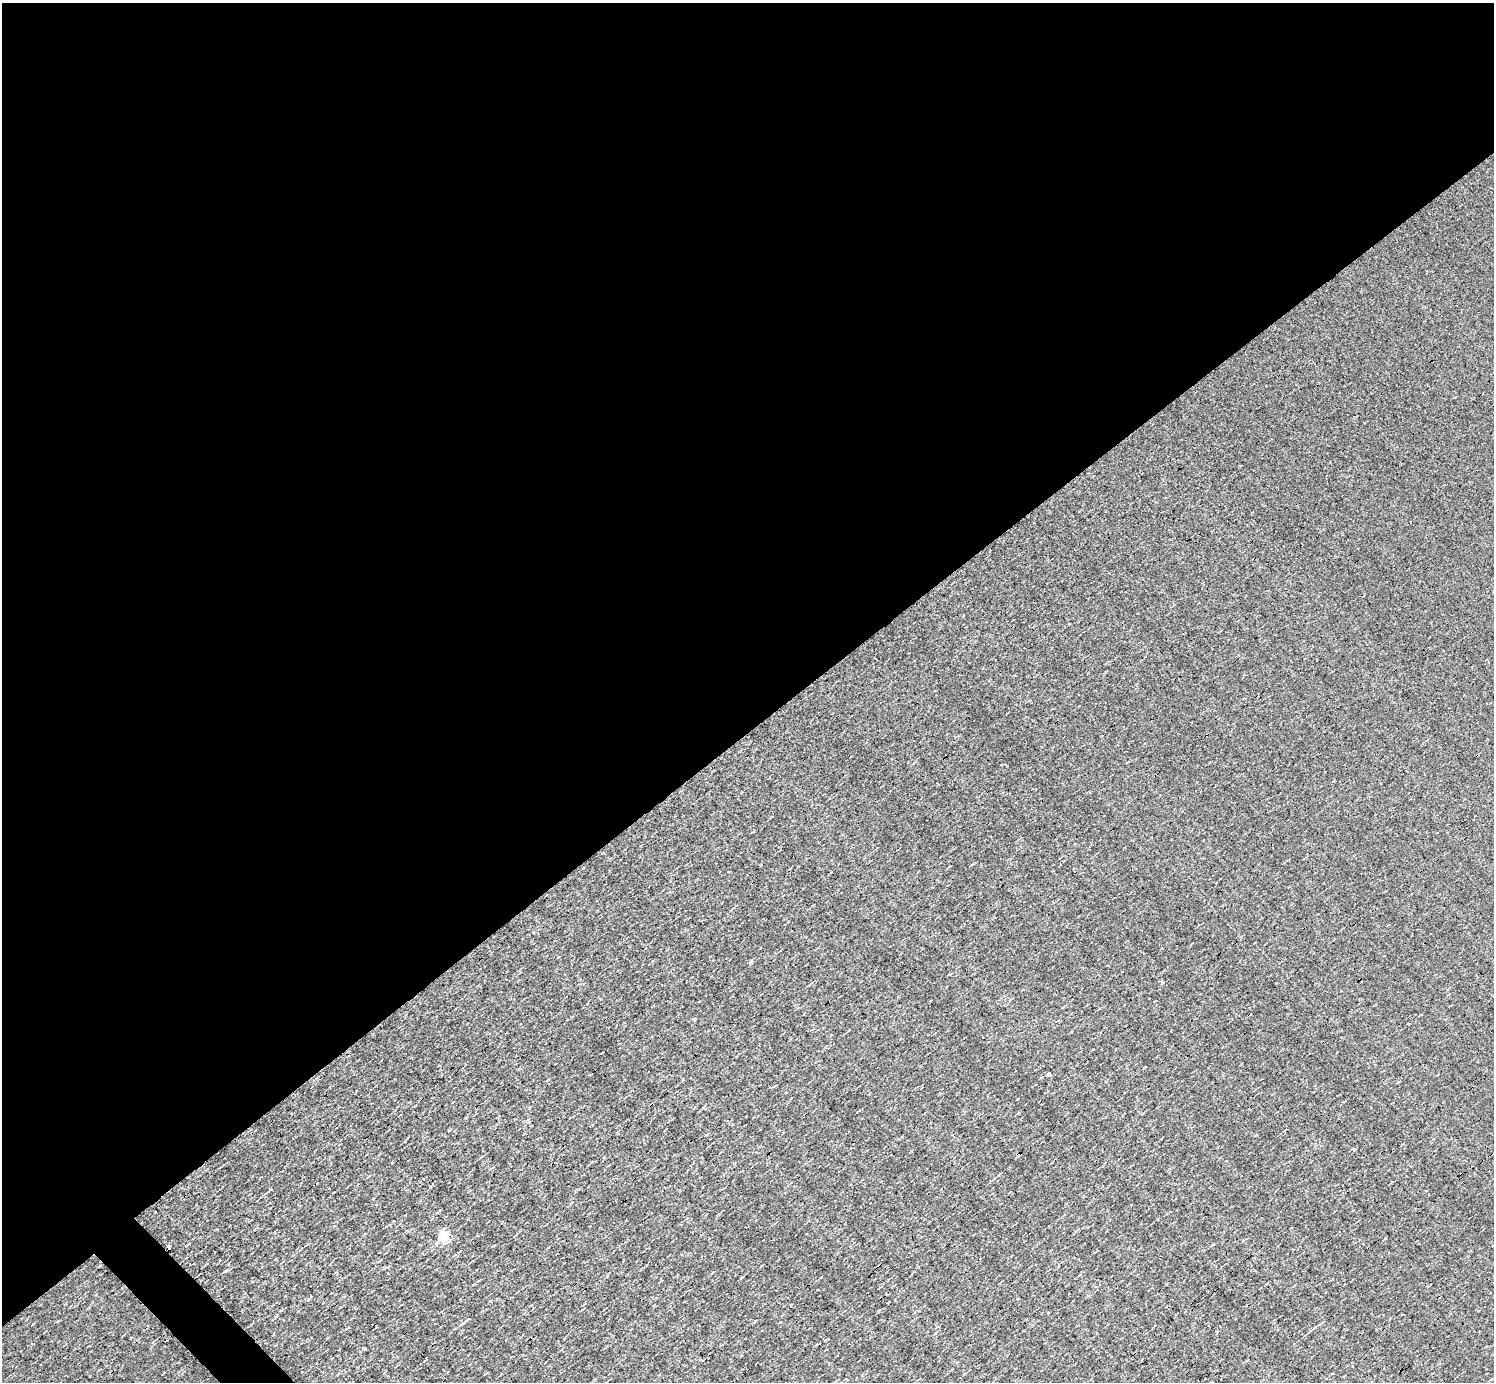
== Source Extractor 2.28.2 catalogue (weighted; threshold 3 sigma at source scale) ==
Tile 2 of 4 x 4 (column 2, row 1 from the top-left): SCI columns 1493-2984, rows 4292-5671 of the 5967 x 5966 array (HDU 1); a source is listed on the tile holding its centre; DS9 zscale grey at full resolution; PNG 1496 x 1384 px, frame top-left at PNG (2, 3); no overlay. Shown black and unused: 54% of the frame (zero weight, under 3 of 4 exposures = <1% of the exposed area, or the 3 px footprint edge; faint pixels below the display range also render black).
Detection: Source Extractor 2.28.2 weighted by HDU 2 'WHT'; one run over the whole footprint, this tile lists its part. Background -0.00396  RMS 0.036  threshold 0.163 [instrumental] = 3 sigma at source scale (4.5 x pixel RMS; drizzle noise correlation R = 1.50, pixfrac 1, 0.05/0.05 arcsec/px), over >= 5 px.
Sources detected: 18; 4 cosmic-ray / hot-pixel residue — not listed; the other 14 listed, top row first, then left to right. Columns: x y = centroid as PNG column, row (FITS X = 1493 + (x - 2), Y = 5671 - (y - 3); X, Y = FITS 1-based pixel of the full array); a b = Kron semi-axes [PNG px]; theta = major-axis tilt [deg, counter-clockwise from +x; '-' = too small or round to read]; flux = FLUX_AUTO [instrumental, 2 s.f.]
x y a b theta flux
1244 698 3 2 - 2.6
751 961 5 4 - 6.2
695 1019 4 3 - 9.7
1048 1074 3 3 - 65
481 1157 5 3 - 3
270 1190 5 3 - 5
446 1236 6 5 - 260
1212 1245 5 3 - 3.2
275 1259 3 2 - 2.7
980 1259 2 2 - 2.6
226 1271 8 3 23 5.4
1048 1313 3 2 - 4.4
468 1319 6 3 41 7
1316 1326 14 3 37 13
Unlisted compact peaks at least as high as the median listed source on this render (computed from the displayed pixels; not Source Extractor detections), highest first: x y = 1162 982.